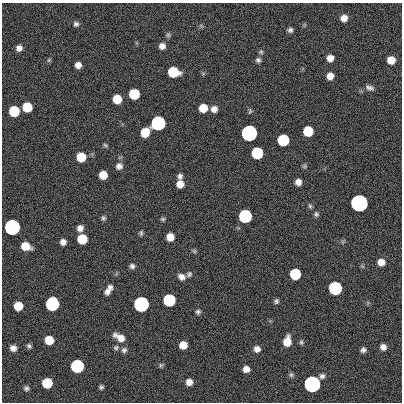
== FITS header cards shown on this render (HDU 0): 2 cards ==
NAXIS1  =                  400
NAXIS2  =                  400

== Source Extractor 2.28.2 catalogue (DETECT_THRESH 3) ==
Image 400 x 400 px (HDU 0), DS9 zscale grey, 1 PNG px = 1 image px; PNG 404 x 404 px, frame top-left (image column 1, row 400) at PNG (2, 3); no overlay
Background 0.691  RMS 34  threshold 101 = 3 sigma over >= 5 px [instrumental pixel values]
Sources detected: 88; all 88 listed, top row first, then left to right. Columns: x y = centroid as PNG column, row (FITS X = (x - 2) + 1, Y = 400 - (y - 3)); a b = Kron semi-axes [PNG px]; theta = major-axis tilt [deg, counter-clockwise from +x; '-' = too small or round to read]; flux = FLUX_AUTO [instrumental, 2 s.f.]
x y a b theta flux
344 18 7 6 - 1.6e+04
76 24 7 6 - 6.5e+03
290 30 6 5 - 6.4e+03
168 35 6 6 - 4.3e+03
162 46 7 6 - 1.3e+04
19 48 6 6 - 1.2e+04
261 52 7 6 - 4.5e+03
330 58 6 6 - 1.8e+04
49 60 6 5 - 3.4e+03
258 60 7 7 - 6.5e+03
391 60 7 6 - 3.1e+04
78 65 6 6 - 1.4e+04
173 72 8 7 - 1.2e+05
203 73 6 4 -18 3.0e+03
330 76 6 6 - 1.9e+04
369 88 12 7 -21 9.0e+03
134 94 7 7 - 1.2e+05
117 99 7 7 - 4.7e+04
27 107 7 7 - 7.3e+04
203 108 7 6 - 3.9e+04
214 109 7 7 - 1.4e+04
14 111 7 7 - 1.2e+05
250 111 7 5 75 3.7e+03
158 123 7 7 - 1.0e+06
308 131 7 7 - 9.0e+04
145 132 8 7 - 5.0e+04
249 133 7 7 - 3.5e+06
283 140 7 7 - 2.1e+05
105 145 6 4 -18 3.6e+03
257 153 7 7 - 2.1e+05
81 157 7 7 - 5.8e+04
119 166 8 8 - 1.2e+04
304 166 7 5 21 3.8e+03
103 175 7 7 - 3.5e+04
180 176 6 6 - 7.2e+03
298 182 7 6 - 1.5e+04
180 184 7 7 - 2.4e+04
359 203 7 7 - 1.1e+07
310 206 7 5 -71 4.4e+03
316 214 7 6 - 5.4e+03
245 216 7 7 - 5.4e+05
103 218 7 5 -74 4.9e+03
163 219 6 5 - 4.0e+03
12 227 7 7 - 2.9e+06
80 228 7 7 - 1.3e+04
141 233 8 5 84 4.4e+03
170 237 7 6 - 2.9e+04
82 239 7 7 - 7.7e+04
343 241 7 4 18 3.3e+03
63 242 6 5 - 1.2e+04
25 246 8 6 -20 3.7e+04
194 251 6 5 - 3.6e+03
381 262 7 7 - 2.1e+04
132 266 6 6 - 7.2e+03
189 274 7 6 - 5.7e+03
295 274 7 7 - 1.4e+05
181 277 9 7 -29 1.2e+04
110 287 7 6 - 7.6e+03
335 288 7 7 - 5.7e+05
107 292 9 7 43 1.2e+04
169 300 7 7 - 3.1e+05
276 301 6 5 - 5.3e+03
52 304 8 7 - 6.1e+05
141 304 7 7 - 2.1e+06
18 306 7 7 - 4.9e+04
198 312 6 6 - 5.4e+03
120 337 14 7 -29 2.5e+04
49 340 7 7 - 4.7e+04
287 341 9 6 79 3.3e+04
301 342 7 5 -67 4.3e+03
183 345 7 6 - 2.9e+04
29 346 7 5 -51 5.3e+03
383 347 7 7 - 1.2e+04
13 348 7 6 - 1.3e+04
116 348 7 6 - 5.3e+03
257 349 7 7 - 1.2e+04
124 350 8 7 - 7.6e+03
363 350 6 5 - 7.3e+03
161 365 6 5 - 3.8e+03
77 366 7 7 - 5.2e+05
246 369 6 6 - 1.5e+04
291 375 7 6 - 4.6e+03
322 376 7 6 - 7.5e+03
189 382 6 6 - 1.6e+04
47 383 7 7 - 9.8e+04
312 384 7 7 - 5.5e+06
101 387 4 4 - 4.5e+03
26 388 6 6 - 5.9e+03